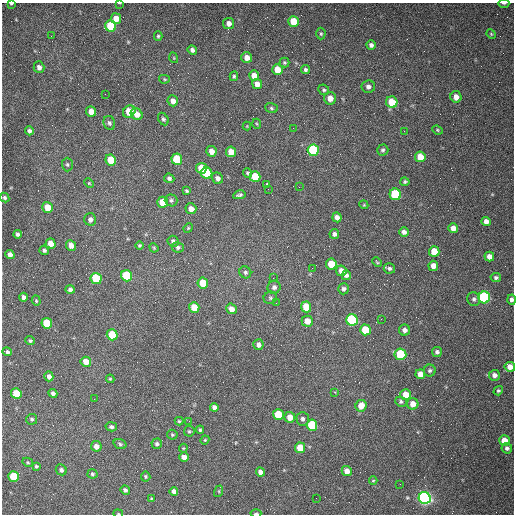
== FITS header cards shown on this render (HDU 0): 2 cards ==
NAXIS1  =                  512 /fastest changing axis
NAXIS2  =                  512 /next to fastest changing axis

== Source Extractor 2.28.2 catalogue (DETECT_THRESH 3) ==
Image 512 x 512 px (HDU 0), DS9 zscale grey, 1 PNG px = 1 image px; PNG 516 x 516 px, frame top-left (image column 1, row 512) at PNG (2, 3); each listed source drawn as its Kron ellipse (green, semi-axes under 4 px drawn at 4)
Background 1470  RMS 22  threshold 65.1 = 3 sigma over >= 5 px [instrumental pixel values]
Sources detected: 181; all 181 listed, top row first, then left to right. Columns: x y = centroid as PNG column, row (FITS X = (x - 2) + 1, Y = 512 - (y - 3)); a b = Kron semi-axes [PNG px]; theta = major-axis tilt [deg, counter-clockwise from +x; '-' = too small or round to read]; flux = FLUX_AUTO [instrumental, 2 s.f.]
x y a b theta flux
11 3 4 2 - 1800
119 3 4 2 - 890
504 3 5 2 - 2000
116 19 5 5 - 13000
293 21 5 5 - 31000
229 23 5 5 - 6900
111 26 6 5 - 84000
321 34 6 4 88 2100
491 34 5 4 - 1600
51 36 2 2 - 1300
158 36 5 4 - 1900
371 45 4 4 - 4300
192 50 5 4 - 4800
174 58 5 3 - 1300
247 58 5 5 - 11000
284 63 5 5 - 2200
39 67 6 5 - 6200
277 70 5 5 - 21000
305 70 5 4 - 3100
234 76 4 3 - 2200
254 76 5 5 - 13000
164 79 5 4 - 1600
257 84 5 5 - 9300
368 87 7 6 - 5800
324 90 6 5 - 2700
105 94 2 2 - 610
456 97 6 5 - 11000
330 98 6 6 - 13000
173 101 5 5 - 8100
392 102 6 5 - 38000
271 108 6 5 - 2500
91 111 5 5 - 12000
129 111 7 5 41 33000
137 114 6 5 - 14000
163 119 6 5 - 3100
109 123 7 5 -70 3400
257 124 5 3 - 1400
247 126 4 4 - 1200
293 128 2 2 - 700
437 130 5 4 - 1900
29 131 4 4 - 3900
404 131 2 2 - 760
313 150 6 5 - 140000
383 150 5 5 - 3100
211 151 5 5 - 10000
231 152 5 5 - 21000
420 157 5 5 - 20000
177 159 6 5 - 61000
111 160 5 5 - 30000
67 164 7 5 -89 2700
201 168 5 5 - 41000
207 173 6 5 - 100000
248 173 5 4 - 2500
255 177 5 5 - 46000
169 178 5 4 - 4100
217 178 6 5 - 5800
405 182 4 4 - 2000
89 183 5 4 - 1600
267 185 4 2 - 4900
299 187 2 2 - 950
268 189 3 2 - 1700
187 191 4 3 - 2100
395 194 6 5 - 100000
239 195 6 3 11 3000
5 198 5 4 - 2600
171 200 6 6 - 3600
163 202 5 5 - 30000
364 205 4 3 - 1400
47 207 5 5 - 20000
191 209 5 5 - 8600
337 217 5 4 - 7700
90 219 6 6 - 6000
486 221 5 4 - 8100
188 228 5 4 - 1700
453 228 5 5 - 10000
404 232 5 4 - 5200
18 234 4 4 - 3700
334 234 5 4 - 4600
173 241 6 5 - 5500
51 243 5 5 - 15000
71 245 5 5 - 9800
139 245 4 4 - 1900
178 247 6 5 - 3300
154 248 5 4 - 1400
44 250 4 4 - 3400
434 251 5 5 - 24000
10 254 5 4 - 7500
489 256 5 4 - 10000
377 262 5 3 - 1500
331 264 5 5 - 37000
433 266 5 5 - 10000
312 268 2 2 - 750
389 268 6 5 - 3300
341 271 5 5 - 9700
245 272 6 5 - 3200
346 275 4 4 - 4200
127 276 6 5 - 87000
496 277 5 4 - 3200
96 278 6 5 - 74000
273 278 2 2 - 620
203 283 5 5 - 33000
274 287 6 6 - 5400
70 289 5 4 - 4000
344 289 5 5 - 3900
23 297 4 3 - 4300
484 297 6 6 - 260000
270 298 7 6 - 2900
474 299 7 6 - 3900
511 300 5 4 - 4500
36 301 5 4 - 1700
276 303 2 2 - 1100
194 307 5 5 - 28000
306 307 5 5 - 36000
231 309 5 5 - 10000
381 319 2 2 - 920
352 320 6 5 - 180000
307 321 5 5 - 14000
47 323 5 5 - 56000
365 330 5 5 - 44000
404 330 5 5 - 6000
112 335 5 5 - 49000
30 341 5 4 - 2200
258 345 5 5 - 6500
7 352 5 3 - 2900
437 352 5 5 - 4000
400 354 6 5 - 97000
86 362 5 5 - 15000
510 367 5 5 - 10000
430 370 6 6 - 3300
420 374 5 5 - 13000
494 375 5 5 - 7000
49 376 5 4 - 6100
110 379 4 3 - 1700
498 391 5 4 - 2400
335 392 3 3 - 1200
16 393 5 5 - 40000
53 393 4 4 - 3700
406 395 5 5 - 23000
94 399 2 2 - 590
401 402 6 5 - 3100
413 404 6 5 - 15000
361 406 6 5 - 19000
214 407 4 4 - 5300
278 414 5 5 - 42000
290 417 5 5 - 14000
32 419 5 5 - 2700
303 419 7 6 - 4600
179 421 4 4 - 1900
189 421 2 2 - 610
312 425 5 5 - 84000
111 427 6 4 -14 3200
200 430 4 4 - 2400
189 431 5 5 - 2000
172 435 5 4 - 2000
205 440 4 4 - 1500
504 441 5 5 - 18000
120 444 7 5 -18 2500
157 444 5 5 - 3300
96 446 5 5 - 9300
183 448 4 4 - 1500
300 448 5 5 - 24000
507 448 5 5 - 3900
184 457 5 4 - 10000
28 462 5 4 - 1800
36 466 3 3 - 2500
61 470 6 5 - 4100
347 471 5 5 - 11000
260 472 5 4 - 6800
92 474 5 4 - 2500
13 477 5 5 - 61000
146 477 5 5 - 2100
373 481 4 3 - 1300
400 484 2 2 - 610
125 490 5 4 - 3600
174 491 4 4 - 6500
219 491 6 4 73 1600
316 498 2 2 - 3400
425 498 6 6 - 610000
151 499 3 2 - 1300
256 513 5 3 - 2800
118 514 5 2 - 1200
At the frame edge (FLAGS 8, measured only in part): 7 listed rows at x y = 11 3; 119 3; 504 3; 511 300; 510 367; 256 513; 118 514